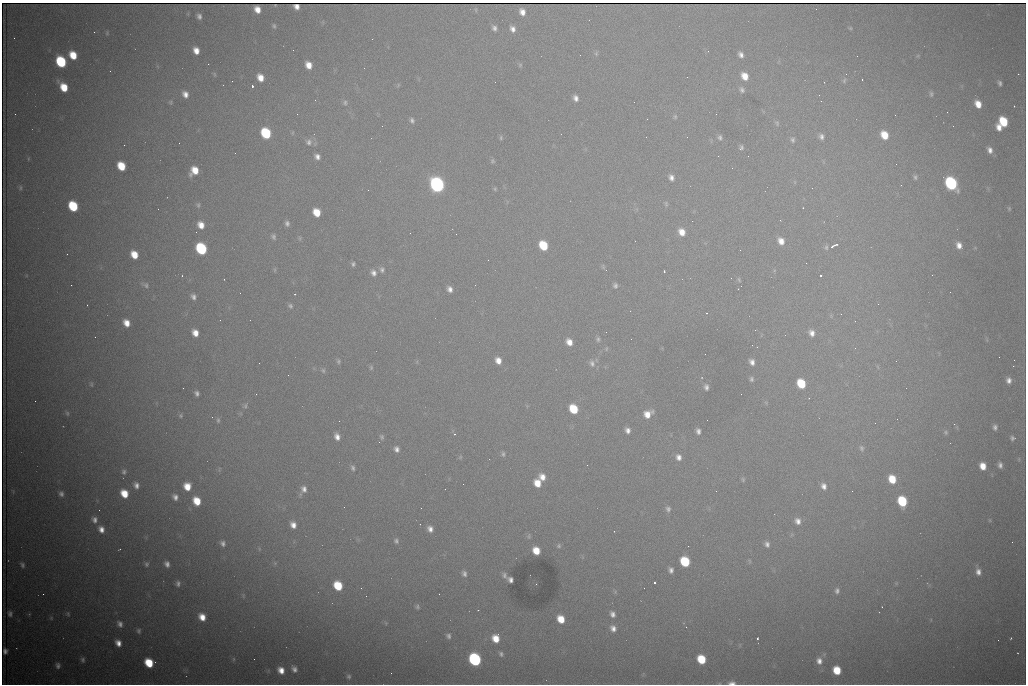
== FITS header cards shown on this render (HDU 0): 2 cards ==
NAXIS1  =                 1024 /fastest changing axis
NAXIS2  =                  682 /next to fastest changing axis

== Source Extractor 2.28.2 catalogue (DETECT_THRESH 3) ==
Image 1024 x 682 px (HDU 0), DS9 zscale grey, 1 PNG px = 1 image px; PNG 1028 x 686 px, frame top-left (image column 1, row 682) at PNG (2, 3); no overlay
Background 3480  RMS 38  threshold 113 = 3 sigma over >= 5 px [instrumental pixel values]
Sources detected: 260; all 260 listed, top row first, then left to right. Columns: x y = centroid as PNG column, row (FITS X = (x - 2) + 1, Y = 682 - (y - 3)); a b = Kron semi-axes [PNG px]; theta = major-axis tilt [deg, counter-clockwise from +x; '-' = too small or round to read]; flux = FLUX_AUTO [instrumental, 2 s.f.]
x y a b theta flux
296 7 6 5 - 11000
257 9 7 5 -69 24000
476 10 6 3 -72 2800
522 12 7 5 -65 18000
199 16 5 4 - 8400
274 26 7 5 -71 4500
494 28 6 5 - 8700
850 28 5 4 - 2900
513 29 7 6 - 13000
94 32 2 2 - 1400
107 33 6 4 89 3300
14 38 2 2 - 1500
196 50 7 5 -67 23000
596 53 7 5 70 4600
741 54 6 5 - 11000
73 55 8 6 -60 51000
857 56 2 2 - 1900
61 62 8 6 -63 190000
208 64 2 2 - 3000
309 65 7 5 -63 28000
520 65 5 5 - 3900
214 74 6 4 -88 3500
1018 74 2 2 - 15000
745 76 8 6 -57 32000
260 77 8 6 -61 28000
862 79 3 2 - 5600
844 80 8 5 65 4600
1000 83 6 4 -68 6600
398 85 6 4 72 2900
252 86 3 3 - 100000
64 87 9 6 -55 56000
742 90 7 5 -60 7200
185 94 8 6 -60 17000
931 94 7 6 - 5900
576 98 7 5 -66 12000
315 100 2 2 - 1100
821 101 2 2 - 1400
171 102 6 5 - 4200
345 103 8 6 86 6300
978 104 7 5 -63 30000
1014 106 2 2 - 1900
947 112 2 2 - 3200
297 114 3 2 - 2500
675 117 7 5 -76 4400
412 120 7 5 -67 6900
1003 122 8 6 -64 93000
777 123 7 6 - 5000
382 126 2 2 - 1600
999 127 7 5 -64 19000
266 133 8 6 -62 170000
884 135 8 6 -59 47000
720 137 7 6 - 6800
821 137 7 5 -74 9400
501 138 7 5 88 4200
793 140 7 6 - 6300
309 142 9 9 - 12000
179 143 2 2 - 4000
124 145 3 2 - 2100
741 148 6 4 62 8000
990 150 7 5 -66 13000
235 153 2 2 - 1400
317 156 7 5 -46 12000
28 159 6 3 73 2400
492 161 6 6 - 4600
121 166 7 6 - 67000
194 170 8 7 - 42000
671 177 7 6 - 12000
915 177 7 5 -85 5600
951 183 9 7 -60 390000
437 185 8 7 - 900000
901 185 2 2 - 2000
20 188 7 5 78 5200
812 188 3 2 - 2900
495 189 6 4 71 3300
368 190 2 2 - 8700
666 204 8 5 -80 4700
198 205 7 5 81 5000
73 206 8 6 -62 130000
803 208 3 3 - 3200
1009 209 7 5 -64 3900
317 212 7 6 - 46000
780 220 3 2 - 2700
287 223 6 5 - 8000
201 225 8 6 -60 27000
682 232 8 6 -62 28000
273 237 7 5 -69 6300
300 238 6 4 -90 3600
781 241 9 7 -60 23000
837 244 4 3 - 7200
543 245 8 6 -58 90000
959 245 7 6 - 17000
832 246 4 3 - 3600
826 247 8 5 -81 5900
201 249 8 7 - 260000
740 250 2 2 - 1000
134 255 7 6 - 43000
488 260 2 2 - 2100
806 263 2 2 - 1300
353 264 5 5 - 5700
275 270 6 4 -90 3200
382 270 8 6 -81 7700
606 270 4 3 - 2100
664 271 3 2 - 3000
373 273 8 7 - 13000
821 275 3 2 - 4700
932 275 2 2 - 1100
182 276 3 3 - 1900
224 279 2 2 - 1400
739 280 7 4 -64 4300
71 285 2 2 - 6900
145 285 11 7 -33 9800
615 285 6 5 - 6800
450 289 6 5 - 13000
738 289 2 2 - 1300
193 297 7 5 -63 9600
878 304 2 2 - 1100
87 305 2 2 - 1300
290 306 7 6 - 6200
706 313 3 3 - 1900
841 314 3 2 - 2700
126 323 8 6 -58 29000
755 330 2 2 - 1700
195 333 7 5 -60 25000
812 333 8 6 -60 15000
598 339 7 5 -81 5900
569 342 7 6 - 22000
752 345 2 2 - 4300
606 349 6 3 72 2900
498 360 7 6 - 22000
1014 360 2 2 - 2400
338 361 6 5 - 5000
752 362 7 6 - 13000
259 363 2 2 - 1800
592 363 11 8 -65 12000
1013 366 2 2 - 17000
371 367 7 5 77 3900
878 367 6 4 -70 3700
323 370 7 5 -74 5200
288 375 2 2 - 1700
751 379 7 5 -89 6200
1009 380 8 7 - 14000
91 384 6 5 - 3600
801 384 8 6 -62 85000
706 387 8 6 -80 9300
183 388 2 2 - 1300
197 393 5 4 - 7700
256 394 3 2 - 2100
809 398 2 2 - 1200
35 401 2 2 - 1400
245 406 7 5 77 5700
574 409 8 6 -59 84000
67 413 7 5 -75 4600
648 414 9 7 31 30000
181 416 6 6 - 4200
218 420 8 5 -90 5100
339 421 2 2 - 1200
875 423 2 2 - 1600
954 424 2 2 - 9700
995 427 6 5 - 7700
628 430 6 5 - 12000
698 431 6 4 -76 9600
946 432 6 5 - 4300
454 434 3 2 - 4300
337 437 8 6 -72 16000
382 437 7 5 -70 5600
1012 438 7 7 - 7500
862 448 10 6 -72 7900
397 449 7 6 - 11000
503 454 7 4 -83 5300
460 457 6 4 47 3200
678 457 7 6 - 14000
587 465 2 2 - 5600
1000 465 7 5 -84 9800
983 466 7 5 -72 32000
353 468 7 5 -74 6700
124 472 6 6 - 6600
542 477 8 7 - 21000
743 479 7 5 -71 4100
892 479 8 7 - 56000
537 483 7 6 - 36000
463 484 2 2 - 1100
136 485 7 6 - 12000
187 486 8 7 - 38000
824 486 7 6 - 13000
304 489 10 8 86 16000
716 491 3 2 - 2300
852 491 2 2 - 1400
61 494 6 5 - 7800
124 494 7 6 - 50000
175 497 7 6 - 12000
197 501 8 7 - 53000
902 501 8 6 -73 130000
344 507 2 2 - 4000
668 509 7 6 - 7900
95 520 8 6 -76 12000
989 520 6 3 -70 2500
798 521 8 7 - 15000
420 524 2 2 - 1300
293 525 8 6 -62 20000
101 529 8 6 -63 18000
430 529 7 6 - 14000
614 531 2 2 - 3200
396 541 7 6 - 6600
223 543 8 7 - 11000
767 544 8 6 -65 9900
559 546 6 6 - 5700
119 550 3 2 - 1700
536 551 7 6 - 42000
749 561 6 4 -88 3500
685 562 8 6 -61 120000
275 563 5 5 - 3800
146 564 7 6 - 6500
167 564 8 6 -70 12000
22 565 6 4 -55 6100
671 570 6 5 - 10000
978 572 9 6 -80 15000
464 574 9 7 -69 11000
504 575 10 7 -64 11000
510 580 6 5 - 11000
178 583 8 7 - 9500
654 583 3 3 - 100000
536 584 2 2 - 1500
338 586 8 6 -59 86000
837 591 7 6 - 8300
43 594 2 2 - 2700
243 596 7 3 90 3400
417 607 6 5 - 5500
478 610 4 3 - 1900
10 614 6 5 - 6500
68 614 6 4 -76 3400
612 614 8 6 -62 12000
202 617 8 7 - 32000
51 618 4 4 - 2600
561 619 8 7 - 45000
120 624 9 7 -59 12000
686 627 2 2 - 1300
613 628 9 8 - 16000
139 631 7 6 - 6300
448 636 8 6 -69 8000
496 638 9 8 - 40000
1011 638 3 2 - 2300
757 639 3 2 - 4400
998 640 2 2 - 1100
118 643 7 5 -61 19000
5 651 5 4 - 8000
1018 653 3 2 - 1600
501 654 6 4 -54 5800
234 659 6 4 90 3400
254 659 2 2 - 5200
475 659 8 7 - 420000
701 659 7 6 - 81000
83 660 7 5 88 6800
819 661 9 8 - 17000
149 663 8 6 -47 80000
58 665 8 7 - 9100
294 669 10 7 -54 13000
281 670 9 7 -57 27000
837 670 7 6 - 61000
349 676 9 7 -84 8900
732 683 10 5 0 11000
At the frame edge (FLAGS 8, measured only in part): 1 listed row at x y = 732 683

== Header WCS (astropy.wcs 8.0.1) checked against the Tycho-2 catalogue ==
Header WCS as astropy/WCSLIB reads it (CRVAL/CRPIX/CD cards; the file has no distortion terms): RA---TAN/DEC--TAN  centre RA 07:09:11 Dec +30:56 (107.30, +30.93 deg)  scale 1.43 arcsec/px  FOV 24.4' x 16.3'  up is -93 deg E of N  parity flipped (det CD > 0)
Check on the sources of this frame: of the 60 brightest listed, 6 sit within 2.1 arcsec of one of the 13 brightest Tycho-2 stars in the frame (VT <= 12.48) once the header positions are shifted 1.22 arcsec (1.01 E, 0.69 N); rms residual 1.07 arcsec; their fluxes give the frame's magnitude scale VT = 25.53 - 2.5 log10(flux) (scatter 0.19 mag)
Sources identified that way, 6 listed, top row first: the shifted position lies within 2.1 arcsec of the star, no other Tycho-2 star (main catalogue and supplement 1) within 4.2 arcsec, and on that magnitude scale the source's flux lands within +1.5 / -3 mag of the star's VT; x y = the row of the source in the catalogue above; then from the Tycho-2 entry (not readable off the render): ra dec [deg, ICRS J2000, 3 dp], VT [Tycho-2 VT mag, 2 dp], TYC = Tycho-2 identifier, HIP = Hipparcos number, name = IAU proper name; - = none
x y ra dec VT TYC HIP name
61 62 107.177 +30.749 11.91 2438-477-1 - -
951 183 107.215 +31.104 11.64 2438-821-1 - -
437 185 107.226 +30.900 10.76 2438-883-1 - -
73 206 107.244 +30.756 12.13 2438-718-1 - -
201 249 107.261 +30.807 12.26 2438-856-1 - -
475 659 107.445 +30.924 11.38 2438-1056-1 - -